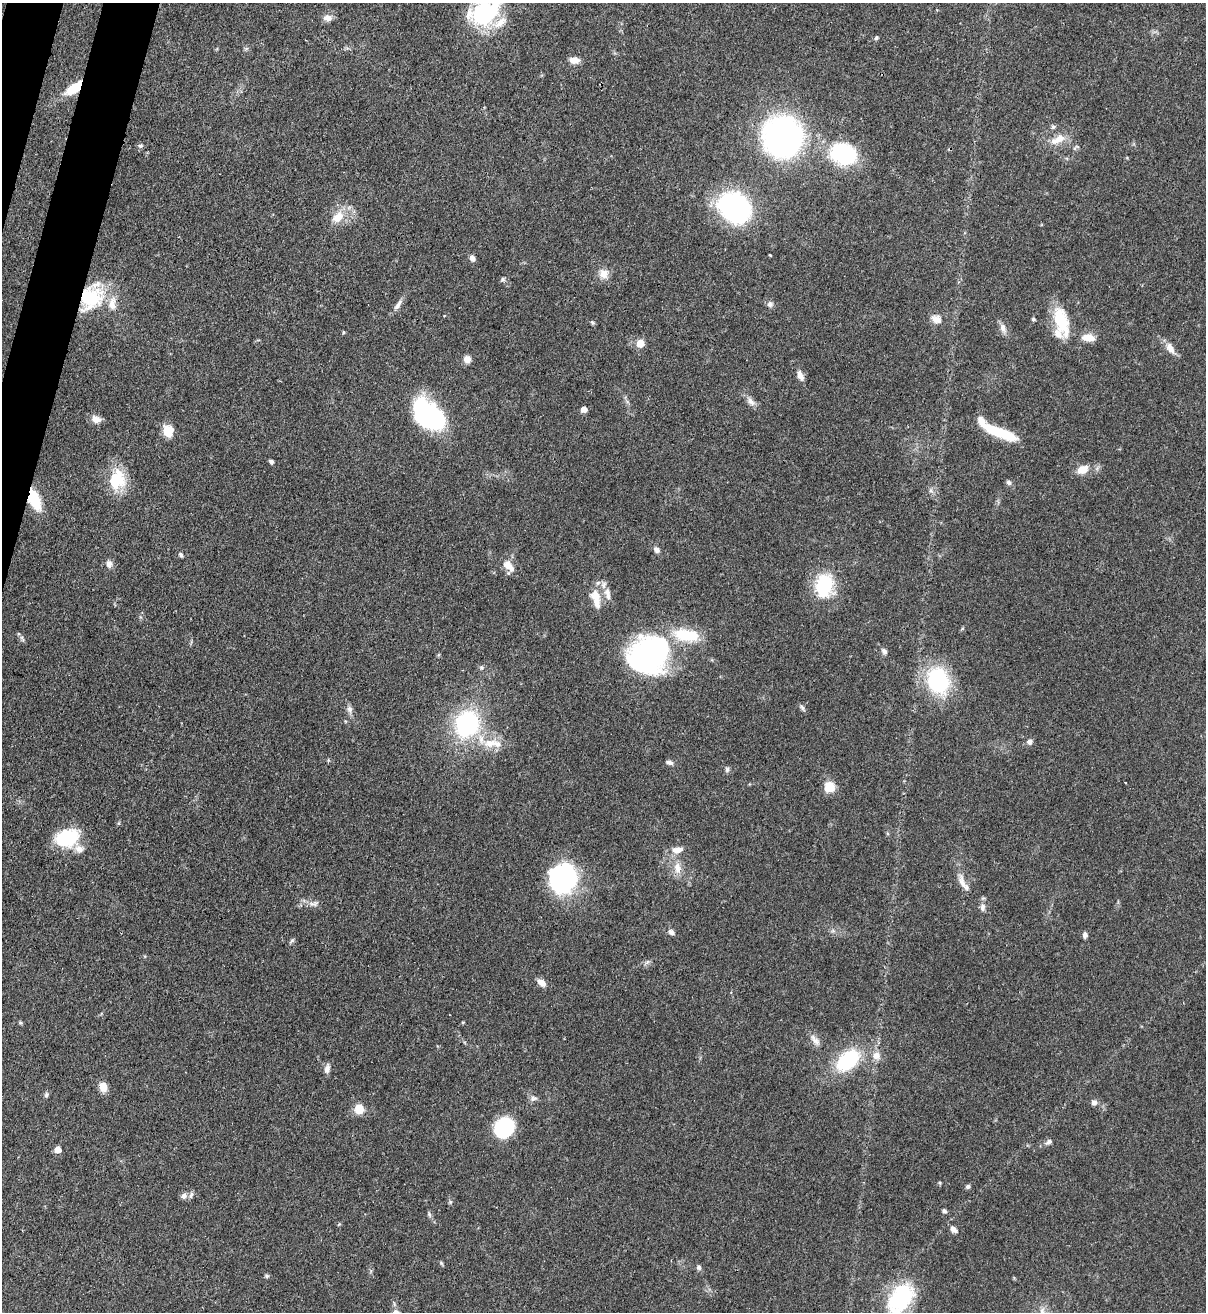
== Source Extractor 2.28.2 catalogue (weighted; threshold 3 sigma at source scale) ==
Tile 11 of 4 x 4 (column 3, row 3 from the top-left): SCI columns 2631-3834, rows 1342-2651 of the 5383 x 5305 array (HDU 1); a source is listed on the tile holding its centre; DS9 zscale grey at full resolution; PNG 1208 x 1314 px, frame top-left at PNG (2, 3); no overlay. Shown black and unused: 2% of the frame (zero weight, under 3 of 4 exposures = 7% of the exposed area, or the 3 px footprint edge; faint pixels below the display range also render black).
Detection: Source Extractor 2.28.2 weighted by HDU 2 'WHT'; one run over the whole footprint, this tile lists its part. Background 0.105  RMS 0.0041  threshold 0.0186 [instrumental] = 3 sigma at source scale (4.5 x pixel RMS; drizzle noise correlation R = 1.50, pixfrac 1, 0.05/0.05 arcsec/px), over >= 5 px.
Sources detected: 109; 2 inside a brighter object's white glare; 1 cosmic-ray / hot-pixel residue — not listed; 8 inside a brighter listed object's ellipse — not listed separately; the other 98 listed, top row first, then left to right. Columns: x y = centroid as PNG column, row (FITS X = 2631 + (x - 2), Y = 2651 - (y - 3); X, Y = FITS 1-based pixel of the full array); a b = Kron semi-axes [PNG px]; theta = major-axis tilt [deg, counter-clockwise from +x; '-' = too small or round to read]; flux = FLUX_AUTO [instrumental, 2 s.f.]
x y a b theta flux
484 14 31 29 12 40
328 18 10 8 -5 2.6
876 38 5 4 - 0.81
574 60 12 7 -4 3.3
74 88 23 10 37 9.4
1053 127 6 6 - 0.85
782 137 33 32 - 130
1058 139 24 10 28 5.6
140 146 6 5 - 0.84
1075 148 6 4 71 0.68
844 154 23 18 -16 45
738 207 32 25 -46 76
338 217 20 12 41 6.9
770 255 3 2 - 0.35
472 258 7 5 -54 1.8
603 274 13 13 - 3.8
503 279 6 5 - 0.75
91 298 31 26 47 26
770 304 8 8 - 1.5
397 305 18 6 56 2.2
936 319 14 10 -30 3.2
1033 319 4 4 - 0.73
1061 320 37 15 -72 15
592 322 7 4 -44 0.65
1003 328 13 8 -71 2.4
343 332 5 3 - 0.43
1088 338 17 9 -4 4.5
640 343 5 5 - 12
1170 348 17 8 -60 3.6
467 359 7 7 - 3.1
800 375 11 6 -63 2.7
751 402 14 7 -51 2.3
584 409 5 4 - 3.2
429 415 35 21 -41 53
96 419 12 9 -24 3
166 431 18 7 -65 4.3
999 432 39 9 -22 19
271 461 5 4 - 1.2
1083 469 13 9 28 5
117 480 27 21 76 15
1009 482 7 6 - 1
34 499 16 8 -68 19
656 550 9 6 -46 1.5
181 555 6 4 -58 0.89
109 564 9 7 -82 2.1
509 566 18 10 -56 4.3
824 585 26 19 81 26
607 592 10 10 - 2.4
596 598 28 11 -75 6.7
686 635 35 15 -9 17
22 638 10 4 -63 0.87
884 651 8 6 -59 1.4
438 655 6 4 70 0.43
649 655 41 32 25 110
481 668 6 6 - 0.87
938 680 20 15 -73 51
802 707 8 5 -62 0.94
349 709 9 7 -85 1.6
467 724 23 20 67 51
1030 742 7 7 - 1.8
491 743 24 12 5 8.6
669 762 9 6 -18 1.3
727 769 8 6 88 0.91
829 787 11 10 - 7
67 838 26 19 16 21
677 850 15 8 10 3.5
677 868 17 9 -83 4.4
563 878 30 27 63 51
962 883 26 8 -73 4.1
314 903 14 6 5 2.1
983 907 11 7 84 1.8
671 932 10 7 -32 1.4
1085 935 6 5 - 1.5
542 983 12 7 -35 2.8
20 1023 6 4 18 0.51
815 1040 18 7 -46 2.6
876 1056 11 10 - 3.3
848 1060 17 10 41 41
327 1069 13 7 80 1.9
103 1087 10 8 -80 4.4
46 1095 7 5 75 0.88
533 1098 9 7 14 1.4
1094 1102 7 6 - 1.8
359 1109 11 10 - 5.4
504 1128 19 16 53 30
1049 1141 8 6 33 1.4
58 1150 5 5 - 5.4
940 1183 5 3 - 0.45
968 1187 6 5 - 0.91
184 1196 8 8 - 2
944 1211 5 4 - 0.96
429 1214 6 5 - 0.81
339 1224 5 4 - 0.42
954 1229 9 6 -42 2
441 1263 6 4 -48 0.57
699 1267 7 6 - 1.1
266 1276 6 5 - 0.69
900 1298 39 24 55 33
Overlapping masked pixels (flux is a lower limit): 4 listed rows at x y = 74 88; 91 298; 34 499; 649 655
Isophote crosses this tile's border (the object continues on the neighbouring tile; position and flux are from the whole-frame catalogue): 2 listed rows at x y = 484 14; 900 1298
Unlisted compact peaks at least as high as the median listed source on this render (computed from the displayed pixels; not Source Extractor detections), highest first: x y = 292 940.